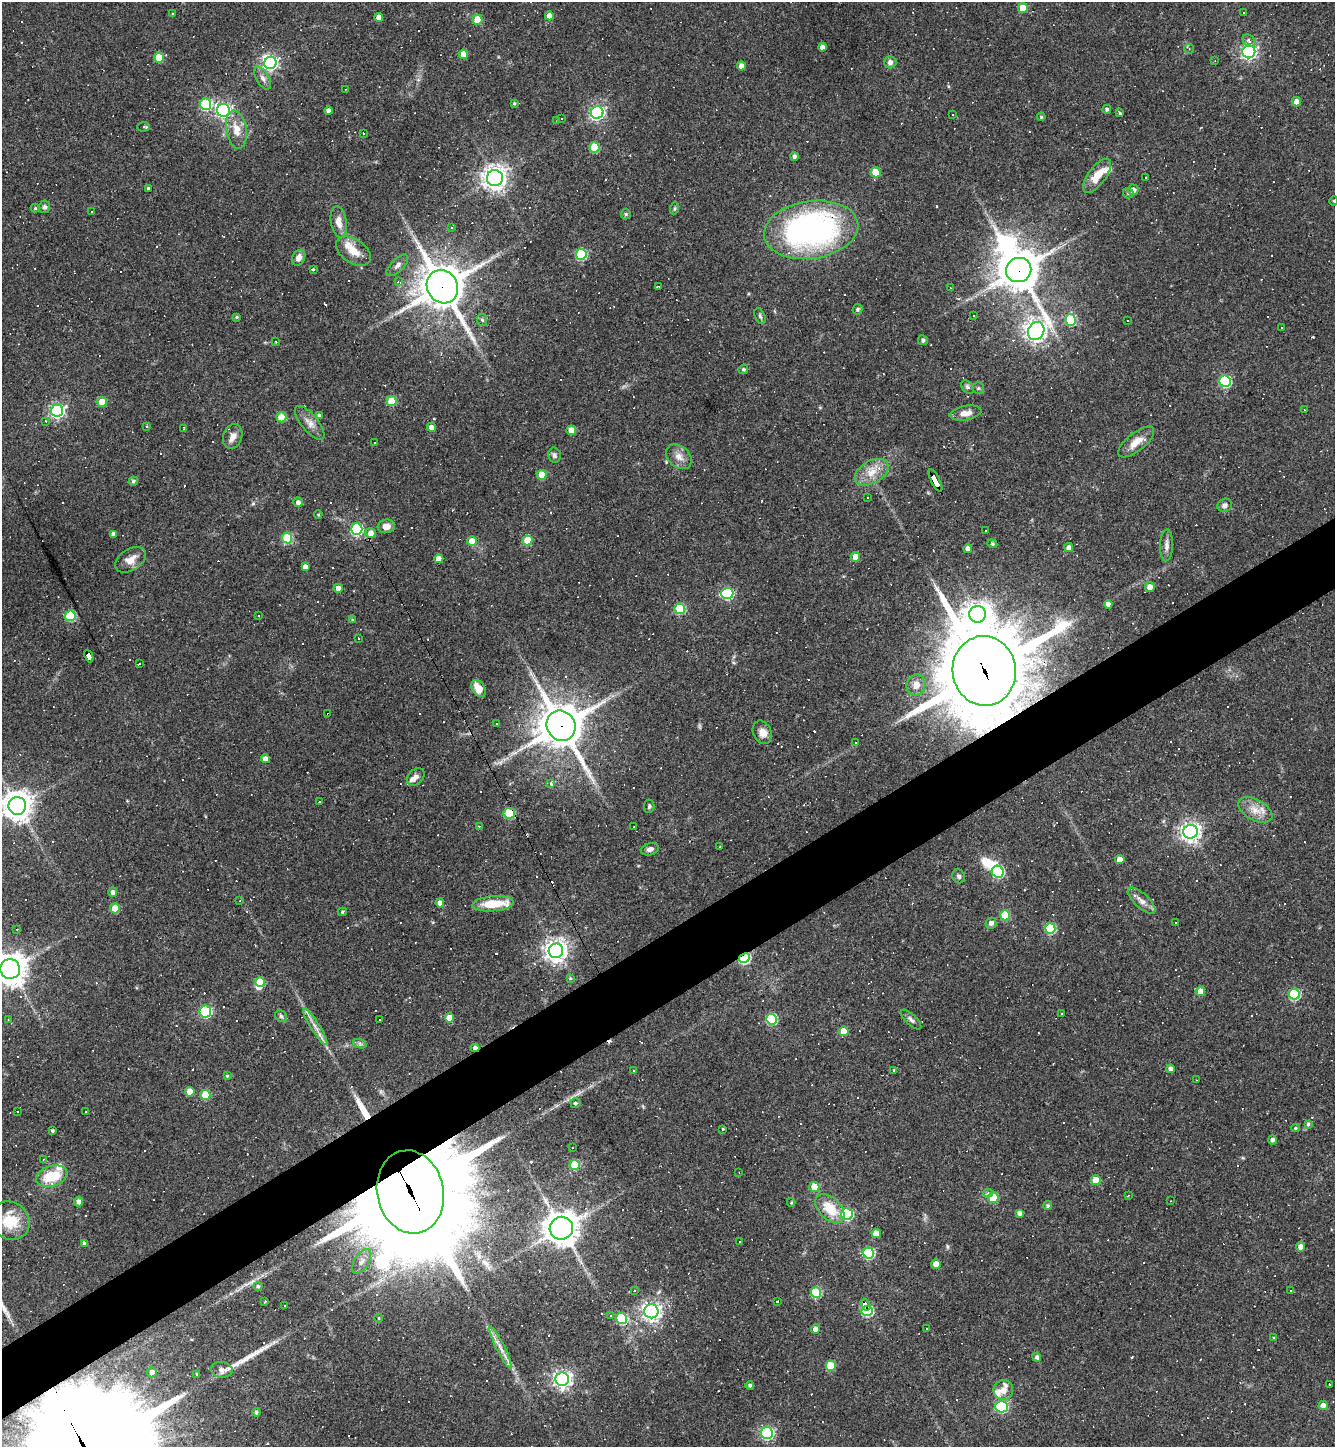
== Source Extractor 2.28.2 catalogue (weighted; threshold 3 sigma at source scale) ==
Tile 7 of 4 x 4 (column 3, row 2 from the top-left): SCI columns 2954-4286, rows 2891-4335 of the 5771 x 5780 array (HDU 1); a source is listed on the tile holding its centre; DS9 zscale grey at full resolution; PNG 1337 x 1449 px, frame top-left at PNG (2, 2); each listed source drawn as its Kron ellipse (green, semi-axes under 4 px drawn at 4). Shown black and unused: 5% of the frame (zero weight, under 3 of 4 exposures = <1% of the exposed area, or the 3 px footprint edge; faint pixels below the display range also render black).
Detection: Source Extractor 2.28.2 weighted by HDU 2 'WHT'; one run over the whole footprint, this tile lists its part. Background 0.055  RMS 0.005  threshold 0.0227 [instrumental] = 3 sigma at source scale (4.5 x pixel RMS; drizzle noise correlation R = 1.50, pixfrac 1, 0.05/0.05 arcsec/px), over >= 5 px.
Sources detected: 421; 4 inside a brighter object's white glare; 148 cosmic-ray / hot-pixel residue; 3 long thin detections or spike segments (spike, bleed or trail) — neither listed nor drawn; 9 inside a brighter listed object's ellipse — not listed separately; the other 257 listed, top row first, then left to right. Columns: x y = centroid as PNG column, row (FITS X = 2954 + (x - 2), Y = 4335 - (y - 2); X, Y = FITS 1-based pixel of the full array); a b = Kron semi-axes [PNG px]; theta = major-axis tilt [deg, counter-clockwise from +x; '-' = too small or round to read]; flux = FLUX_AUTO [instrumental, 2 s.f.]
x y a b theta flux
1023 8 5 5 - 9
1243 13 3 2 - 0.64
173 14 4 3 - 0.49
549 16 5 4 - 3
379 17 4 4 - 3.8
477 20 5 5 - 14
1249 41 7 5 -44 1.5
822 47 4 4 - 3.1
1189 49 5 5 - 0.72
1249 52 6 6 - 140
463 54 4 4 - 7.3
159 58 5 5 - 14
1215 61 3 2 - 0.32
890 62 6 6 - 1.9
270 63 6 6 - 99
741 66 4 4 - 3.6
263 78 13 6 -60 2.2
346 89 2 2 - 0.28
1296 102 5 4 - 3.3
514 103 4 3 - 0.68
205 104 6 5 - 41
1107 109 4 4 - 1.1
223 110 6 6 - 130
328 111 4 4 - 2.2
597 112 6 6 - 120
1120 113 3 3 - 5.2
953 114 3 2 - 0.63
1041 117 4 3 - 0.51
562 119 3 2 - 0.57
557 120 3 2 - 0.32
143 127 6 5 - 0.82
236 130 19 10 -80 6.9
363 133 3 2 - 0.5
594 147 5 5 - 20
794 156 4 4 - 1.5
875 172 5 5 - 13
1097 176 20 8 54 8
1146 177 4 3 - 1.4
495 178 8 8 - 400
148 189 4 4 - 0.96
1133 190 5 5 - 2.6
1128 193 5 5 - 0.85
1334 201 5 3 - 0.5
45 207 6 5 - 1.1
35 208 4 4 - 0.6
675 208 6 4 72 0.66
91 212 2 2 - 0.4
626 214 5 5 - 0.68
339 222 16 7 -81 5
452 227 3 3 - 0.47
811 230 47 29 8 150
354 251 19 12 -34 7
581 254 5 5 - 36
299 258 8 6 61 2.9
397 265 14 6 45 2
313 269 3 3 - 2.5
1019 270 13 12 - 1300
398 282 3 3 - 1.5
658 286 3 2 - 0.4
442 287 17 15 -61 1400
951 288 4 2 - 0.29
858 309 5 5 - 1
760 316 8 5 -69 0.96
973 316 3 3 - 1.2
236 317 4 3 - 0.62
482 320 6 5 - 0.94
1071 320 6 5 - 32
1127 320 3 3 - 0.72
1282 327 3 2 - 0.39
1036 331 9 8 - 320
923 340 5 4 - 1.4
276 342 4 3 - 0.47
743 369 5 4 - 0.66
1225 381 6 5 - 51
968 387 8 5 -49 1.2
978 388 6 5 - 0.78
392 401 5 5 - 19
102 402 5 5 - 12
1304 410 4 2 - 0.35
57 411 6 6 - 120
966 413 16 7 10 4
319 415 4 4 - 0.73
281 417 5 5 - 12
46 421 3 3 - 0.56
310 423 21 8 -51 4.1
146 426 3 3 - 1.6
431 427 5 4 - 2.8
184 429 4 2 - 0.79
571 430 5 5 - 6.9
233 436 13 9 74 4.2
1136 442 22 9 38 6.2
374 443 3 2 - 0.45
554 455 7 6 - 1.4
679 457 14 10 -42 4.4
872 472 18 11 30 7.4
542 475 5 5 - 11
936 480 12 3 -62 110
133 481 5 4 - 0.96
867 497 2 2 - 0.4
298 502 4 4 - 1.8
1225 505 7 6 - 1.8
318 514 4 3 - 0.54
386 526 9 7 7 3.8
357 529 6 5 - 54
985 530 3 2 - 0.54
371 533 5 5 - 3.5
113 534 4 4 - 2
287 538 5 5 - 28
528 540 5 5 - 14
472 541 5 4 - 8.3
992 544 5 4 - 0.68
1166 545 16 6 88 2.6
1069 547 4 4 - 1.7
968 549 4 4 - 3.4
855 557 5 5 - 4.9
439 559 4 4 - 5.3
130 560 17 10 33 5
305 567 4 4 - 2.4
1150 587 5 4 - 3.7
338 588 4 4 - 2.7
727 593 6 6 - 48
1108 604 4 4 - 2.8
680 609 5 5 - 31
978 614 8 8 - 390
70 616 5 5 - 34
258 616 3 2 - 0.57
352 620 4 3 - 0.32
358 638 2 2 - 0.34
89 656 6 4 -66 46
139 664 3 2 - 0.34
984 671 35 31 -82 6100
916 685 10 9 - 4
478 688 9 6 -57 6
328 714 4 3 - 9.5
496 723 2 2 - 0.51
561 726 15 14 - 1600
762 732 12 9 -65 4.2
855 742 2 2 - 0.37
265 759 4 4 - 3.6
416 777 10 7 44 2.5
551 784 4 3 - 2
319 802 3 3 - 2.2
17 806 9 9 - 660
649 806 7 5 85 1
1255 810 18 10 -29 6.2
509 813 5 5 - 27
479 826 3 2 - 0.49
634 827 3 2 - 0.45
1191 832 7 7 - 250
720 847 2 2 - 0.38
650 849 9 6 18 1.9
1120 859 4 4 - 5.4
998 872 6 6 - 47
959 876 7 6 - 1.3
113 892 5 4 - 1.6
240 901 3 3 - 0.35
1142 901 18 7 -43 3.6
440 903 4 4 - 2.9
493 904 21 7 5 12
115 908 5 5 - 13
342 912 4 3 - 0.76
1005 915 5 5 - 19
991 923 5 5 - 2.2
1175 923 3 2 - 0.57
1050 928 5 5 - 32
17 929 3 3 - 0.36
556 951 7 7 - 370
744 958 6 4 26 55
10 969 10 10 - 760
570 978 4 3 - 0.59
260 982 5 5 - 12
1200 991 5 4 - 5.7
1294 994 5 5 - 38
205 1012 6 5 - 57
1061 1013 3 2 - 0.36
281 1016 7 5 -44 1
449 1018 4 4 - 6.4
8 1019 3 2 - 0.4
771 1019 5 5 - 33
379 1020 2 2 - 0.4
911 1020 13 5 -44 1.6
315 1027 21 4 -58 3.7
844 1031 5 4 - 8.2
360 1044 7 4 -19 1.1
475 1048 4 4 - 1.8
1171 1069 4 4 - 2.2
894 1070 4 3 - 0.54
634 1071 3 3 - 1.8
227 1076 4 4 - 0.64
1196 1080 3 2 - 0.28
190 1092 5 4 - 6.6
205 1095 5 5 - 17
575 1103 5 5 - 0.98
17 1112 3 2 - 0.55
86 1112 3 2 - 0.44
1308 1124 4 3 - 0.71
1296 1128 4 4 - 0.6
723 1129 3 3 - 0.5
52 1131 3 3 - 1
1273 1140 5 4 - 1.6
573 1147 3 2 - 0.72
43 1159 3 2 - 0.32
575 1165 5 5 - 22
739 1173 3 2 - 0.28
52 1176 16 10 18 17
1096 1180 5 5 - 9.5
814 1187 5 5 - 10
410 1192 42 33 -78 15000
988 1193 4 4 - 1.5
1128 1195 3 2 - 0.54
993 1198 5 5 - 16
1171 1201 2 2 - 0.4
79 1202 5 4 - 2.2
791 1202 4 3 - 0.51
1048 1206 4 4 - 1
830 1209 18 11 -45 12
1020 1213 4 4 - 2.3
847 1214 6 5 - 43
10 1221 20 18 -42 14
561 1228 11 11 - 730
876 1233 5 5 - 7
739 1242 3 2 - 0.6
85 1243 4 3 - 1.6
1301 1247 4 4 - 3.6
869 1253 5 5 - 44
362 1262 14 7 57 3.3
936 1264 5 4 - 6.2
258 1286 4 4 - 0.98
634 1290 3 3 - 0.76
1291 1291 3 3 - 0.43
816 1293 5 5 - 31
265 1301 3 3 - 0.36
778 1301 3 3 - 2.1
865 1305 6 4 -58 46
285 1306 2 2 - 0.42
651 1311 7 7 - 210
867 1311 5 5 - 47
611 1316 3 3 - 1.2
379 1318 4 3 - 0.37
622 1319 5 5 - 35
927 1328 3 3 - 1.2
815 1329 4 4 - 3.1
1274 1338 4 4 - 0.58
501 1348 23 4 -63 3.9
1037 1357 5 4 - 1.3
831 1366 5 5 - 16
222 1370 11 7 -7 2.9
152 1372 5 5 - 2
197 1374 4 3 - 0.55
562 1379 6 6 - 210
1330 1384 3 3 - 1.1
750 1385 4 4 - 1.2
1003 1390 10 10 - 3.9
1323 1405 4 4 - 2.8
1002 1407 6 6 - 51
256 1412 4 4 - 1.1
767 1433 6 6 - 77
Overlapping masked pixels (flux is a lower limit): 14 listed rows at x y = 811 230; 1019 270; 442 287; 936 480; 89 656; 984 671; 328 714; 561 726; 509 813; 744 958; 475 1048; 410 1192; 865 1305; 867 1311
Isophote crosses this tile's border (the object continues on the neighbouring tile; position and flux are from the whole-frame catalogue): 2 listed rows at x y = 17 806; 10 969